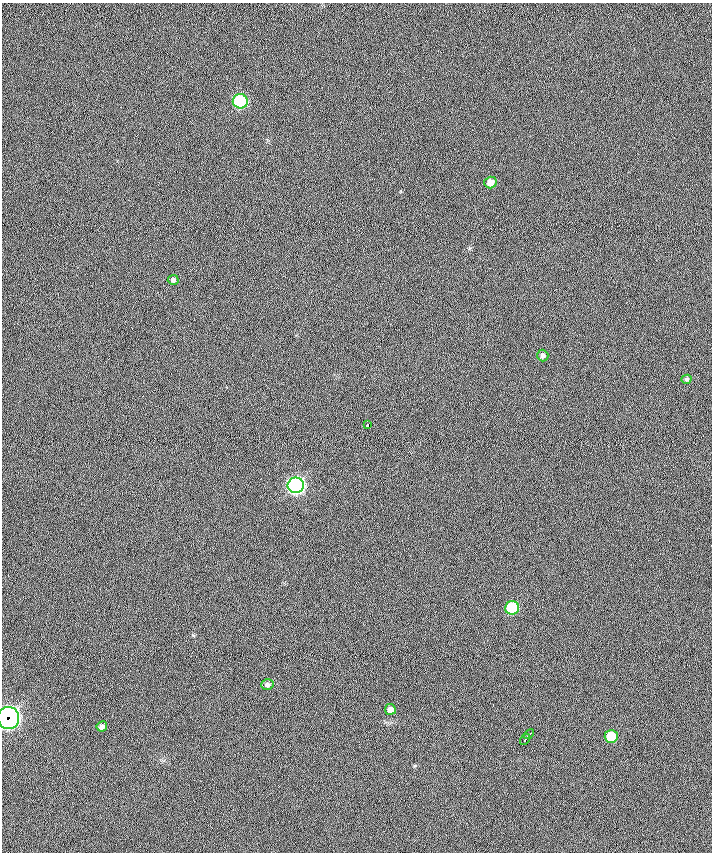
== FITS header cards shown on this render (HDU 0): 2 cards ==
NAXIS1  =                  710 /
NAXIS2  =                  850 /

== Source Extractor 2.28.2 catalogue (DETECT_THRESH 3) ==
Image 710 x 850 px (HDU 0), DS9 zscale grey, 1 PNG px = 1 image px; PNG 714 x 854 px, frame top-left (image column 1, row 850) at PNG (2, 3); each listed source drawn as its Kron ellipse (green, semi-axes under 4 px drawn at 4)
Background 0.547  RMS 12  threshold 36.7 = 3 sigma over >= 5 px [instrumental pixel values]
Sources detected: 15; all 15 listed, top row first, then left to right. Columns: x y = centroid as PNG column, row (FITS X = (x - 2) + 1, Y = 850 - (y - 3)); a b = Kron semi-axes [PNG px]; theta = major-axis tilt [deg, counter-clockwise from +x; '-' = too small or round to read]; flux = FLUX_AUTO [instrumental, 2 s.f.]
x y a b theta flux
240 101 7 7 - 98000
490 182 6 5 - 6400
173 280 5 5 - 2000
543 356 6 5 - 2400
687 379 5 4 - 1400
367 425 4 3 - 11000
296 485 8 8 - 310000
512 608 7 7 - 48000
267 685 6 5 - 2400
390 709 5 5 - 3900
8 718 11 11 - 460000
102 726 5 5 - 2900
529 734 6 2 43 2100
611 736 6 6 - 21000
525 739 6 3 56 3800
At the frame edge (FLAGS 8, measured only in part): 1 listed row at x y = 8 718